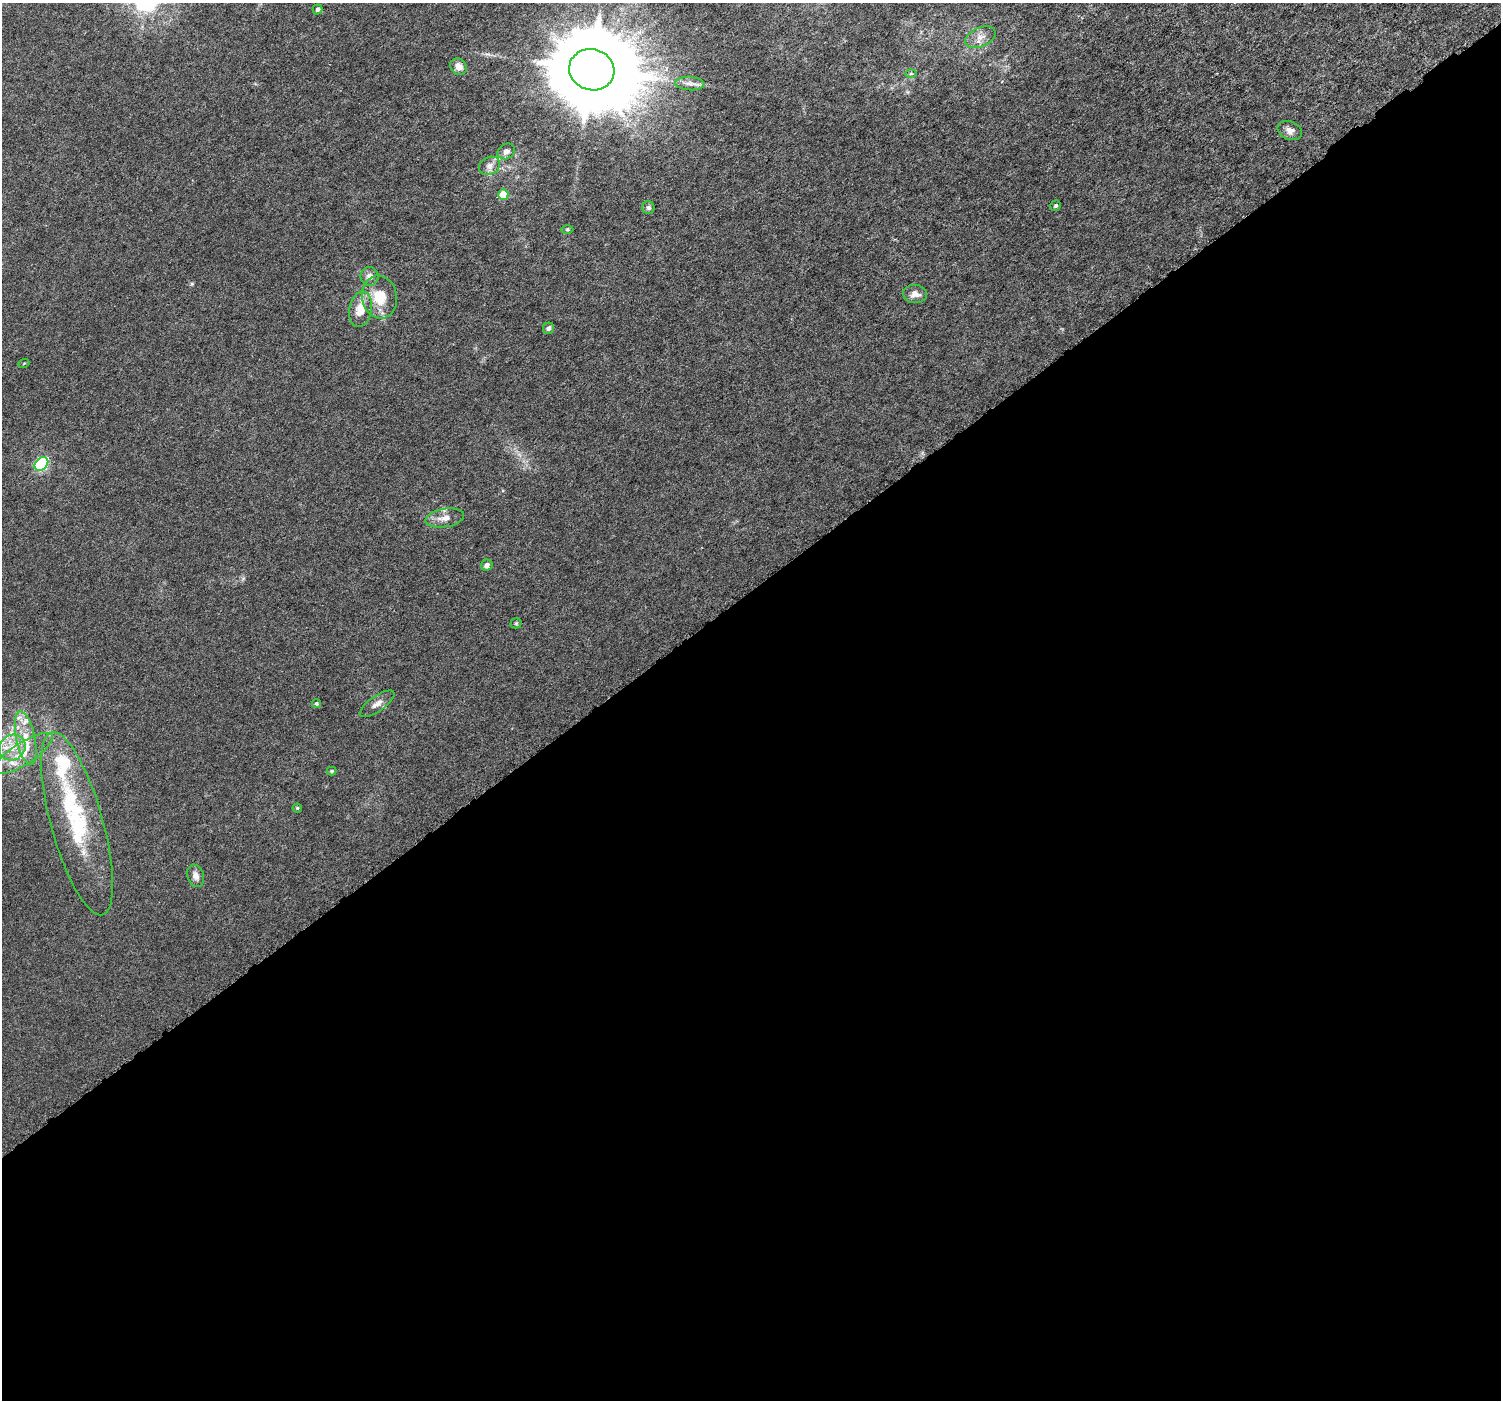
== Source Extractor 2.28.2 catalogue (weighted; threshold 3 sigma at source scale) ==
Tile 15 of 4 x 4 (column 3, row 4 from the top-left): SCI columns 3094-4592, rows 223-1620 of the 6193 x 6098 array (HDU 1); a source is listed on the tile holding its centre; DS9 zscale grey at full resolution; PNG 1503 x 1402 px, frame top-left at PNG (2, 3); each listed source drawn as its Kron ellipse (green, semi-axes under 4 px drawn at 4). Shown black and unused: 58% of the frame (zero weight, under 5 of 10 exposures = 6% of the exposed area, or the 3 px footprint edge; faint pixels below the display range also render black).
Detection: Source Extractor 2.28.2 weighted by HDU 2 'WHT'; one run over the whole footprint, this tile lists its part. Background 0.00148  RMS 8.0e-04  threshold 0.00325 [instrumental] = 3 sigma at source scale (4.09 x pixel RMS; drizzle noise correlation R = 1.36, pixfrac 0.8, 0.0396/0.0396 arcsec/px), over >= 5 px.
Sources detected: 38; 6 inside a brighter listed object's ellipse — not listed separately; the other 32 listed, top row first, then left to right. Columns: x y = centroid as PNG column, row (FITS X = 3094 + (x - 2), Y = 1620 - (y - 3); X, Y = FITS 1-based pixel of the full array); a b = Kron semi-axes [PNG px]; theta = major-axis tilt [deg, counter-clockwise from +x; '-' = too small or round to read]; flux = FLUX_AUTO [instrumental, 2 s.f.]
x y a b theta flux
317 9 5 5 - 0.16
980 37 16 9 24 0.6
458 67 9 7 -44 0.53
592 70 23 20 -17 1400
911 73 6 4 1 0.086
690 83 14 7 -3 0.41
1290 130 13 9 -23 0.4
506 151 9 7 34 0.33
489 166 11 8 27 0.43
503 195 5 5 - 1.7
1056 206 5 5 - 0.12
648 208 6 6 - 0.2
567 229 6 4 -1 0.1
369 276 9 9 - 0.39
915 294 12 9 -3 0.48
379 297 21 17 -79 1.8
360 309 18 11 79 1.2
548 328 6 5 - 0.23
24 363 5 3 - 0.056
41 464 8 6 46 8.8
445 518 19 9 9 0.69
487 565 6 5 - 0.3
516 623 5 5 - 0.086
316 704 4 4 - 0.13
377 704 20 7 35 0.46
26 738 27 9 -78 1.2
12 748 14 12 39 1.1
23 753 34 11 32 1.5
332 771 5 4 - 0.094
297 808 4 4 - 0.083
77 824 95 26 -74 8
196 876 11 8 -73 0.38